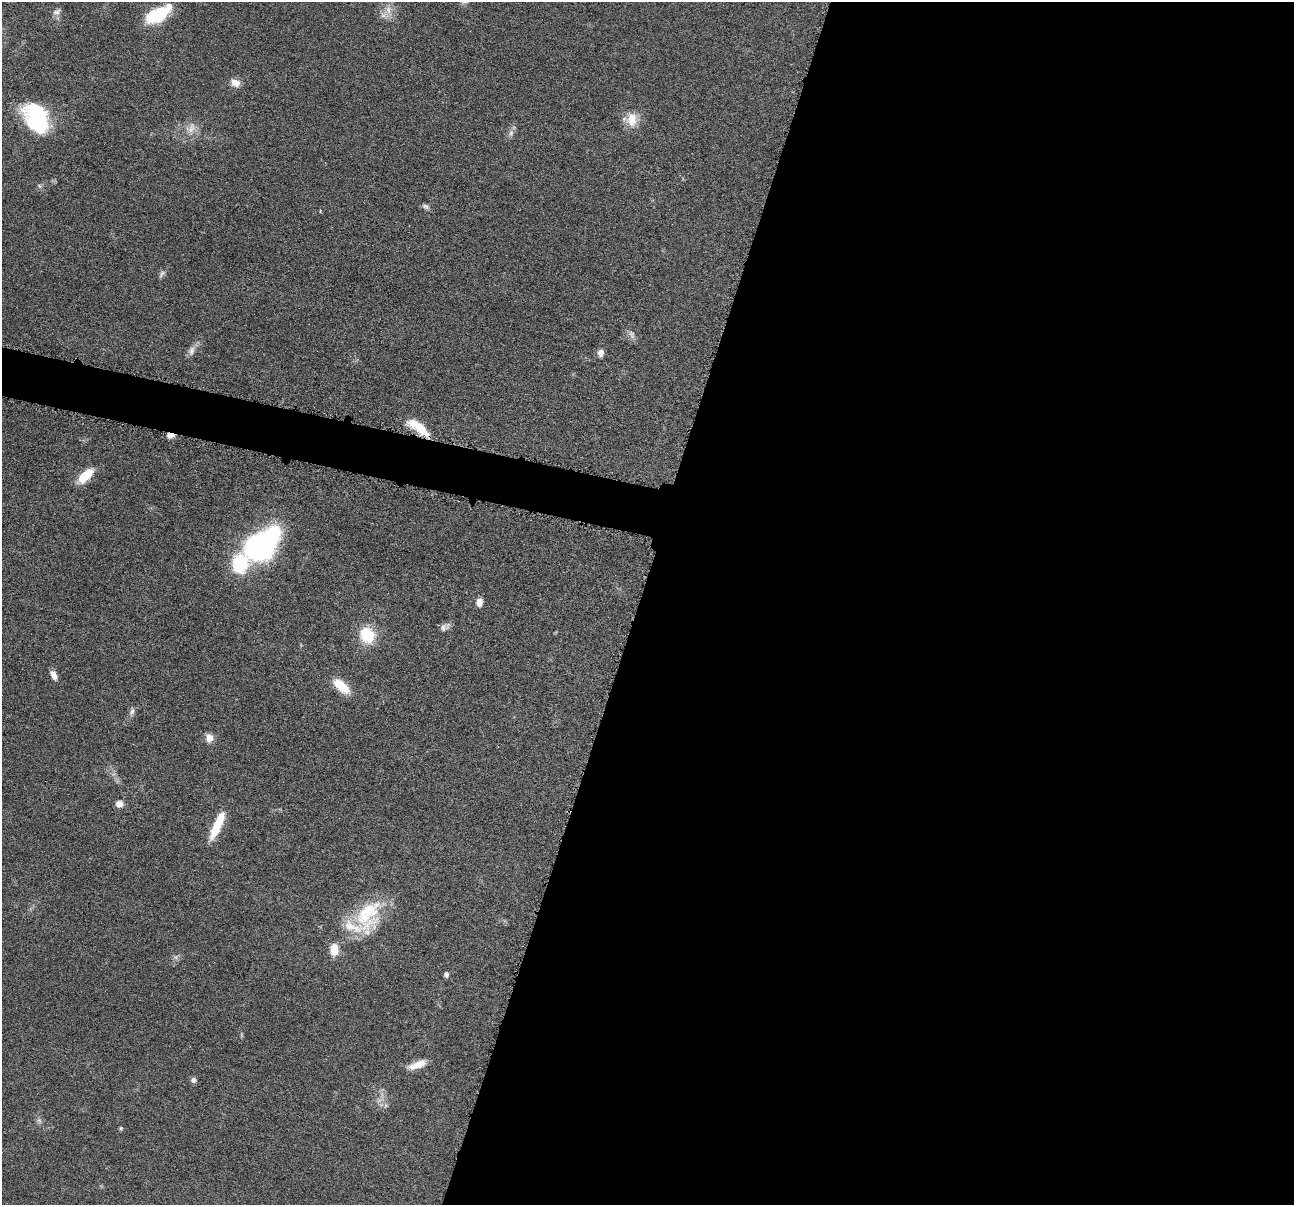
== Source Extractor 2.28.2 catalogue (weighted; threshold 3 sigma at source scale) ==
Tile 12 of 4 x 4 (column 4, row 3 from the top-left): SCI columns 3885-5176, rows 1461-2663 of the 5181 x 5200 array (HDU 1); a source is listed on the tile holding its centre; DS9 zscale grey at full resolution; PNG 1296 x 1207 px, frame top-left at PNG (2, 2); no overlay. Shown black and unused: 53% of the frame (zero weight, under 4 of 8 exposures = <1% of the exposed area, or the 3 px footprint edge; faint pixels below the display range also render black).
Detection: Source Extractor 2.28.2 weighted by HDU 2 'WHT'; one run over the whole footprint, this tile lists its part. Background 0.0363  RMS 0.0033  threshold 0.0133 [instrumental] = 3 sigma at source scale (4.09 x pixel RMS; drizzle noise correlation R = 1.36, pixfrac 0.8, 0.05/0.05 arcsec/px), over >= 5 px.
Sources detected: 41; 1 too faint to see at this stretch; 1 inside a brighter object's white glare — not listed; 4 inside a brighter listed object's ellipse — not listed separately; the other 35 listed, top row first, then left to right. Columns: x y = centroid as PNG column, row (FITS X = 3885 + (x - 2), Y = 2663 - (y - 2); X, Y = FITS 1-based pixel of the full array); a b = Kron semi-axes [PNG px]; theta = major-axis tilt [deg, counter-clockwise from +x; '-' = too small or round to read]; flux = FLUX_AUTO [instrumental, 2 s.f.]
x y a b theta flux
388 10 13 8 87 2.5
57 12 11 7 30 1.3
157 15 25 13 25 16
235 82 12 9 -29 2.5
36 118 30 21 -64 31
632 119 20 15 86 5.1
191 128 20 12 65 3.8
511 133 10 6 80 1.2
426 206 10 6 -26 0.96
162 274 11 6 48 0.94
632 334 13 7 -67 1.4
191 351 14 8 71 1.8
601 353 10 7 85 1.7
418 427 31 10 -33 8
170 435 7 5 1 2.3
85 476 20 9 43 7.6
261 546 30 19 41 97
479 602 9 7 84 2.2
443 627 12 9 23 1.4
367 635 16 14 -54 12
54 675 11 6 -63 2.1
341 686 21 10 -41 7.4
132 711 11 6 72 1.2
209 738 9 7 -74 3
119 804 7 6 - 2.3
216 828 29 10 65 8.1
368 914 51 32 69 21
334 950 14 10 90 4.3
176 957 8 5 45 0.8
446 974 6 5 - 0.83
417 1065 24 8 20 3.9
193 1080 7 7 - 0.93
385 1105 9 4 81 0.72
39 1121 8 6 -69 0.95
121 1128 5 5 - 0.41
Overlapping masked pixels (flux is a lower limit): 2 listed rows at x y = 418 427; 170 435